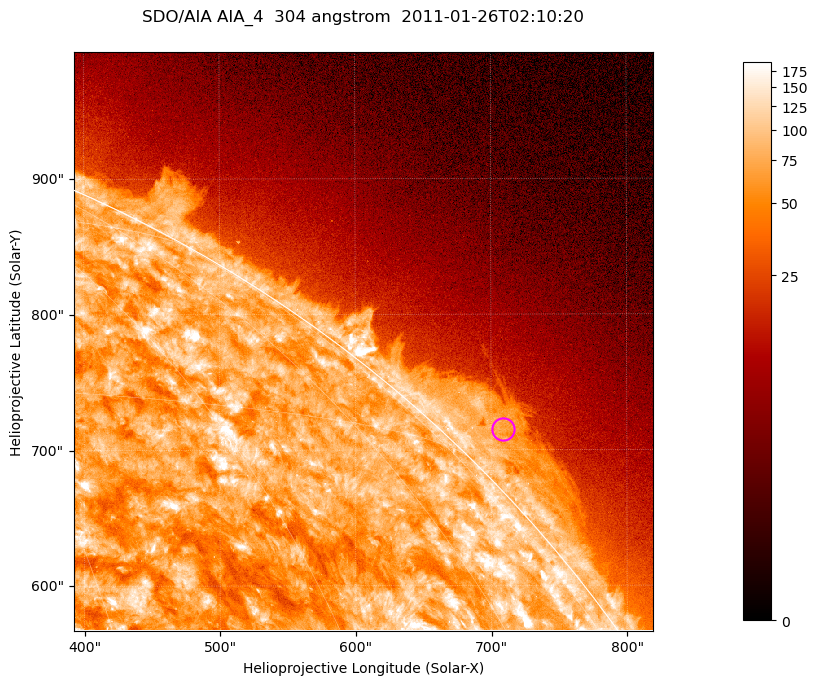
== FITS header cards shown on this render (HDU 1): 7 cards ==
TELESCOP= 'SDO/AIA '           / For AIA: SDO/AIA
INSTRUME= 'AIA_4   '           / For AIA: AIA_ATA1, AIA_ATA2, AIA_ATA3 or AIA_AT
WAVELNTH=                  304 / [angstrom] Wavelength
WAVEUNIT= 'angstrom'           / Wavelength unit: angstrom
DATE-OBS= '2011-01-26T02:10:20.124' / [ISO] Date when observation started; ISO 8
CTYPE1  = 'HPLN-TAN'           / CTYPE1; Typically HPLN
CTYPE2  = 'HPLT-TAN'           / CTYPE2; Typically HPLT

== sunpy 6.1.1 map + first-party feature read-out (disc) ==
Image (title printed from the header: SDO/AIA AIA_4  304 angstrom  2011-01-26T02:10:20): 711 x 711 px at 0.6 arcsec/px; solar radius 975 arcsec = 1624 px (partial field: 2.6% of the solar disc is inside the frame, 42% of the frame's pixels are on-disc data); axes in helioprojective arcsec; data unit not stated in the header (colour bar unlabelled)
Orientation: roll -0.132 deg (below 1 deg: not rotated)
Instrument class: DISC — disc imager (sunpy class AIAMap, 304 A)
Bright regions (active regions / flare kernels): reference = the on-disc median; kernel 7 px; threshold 5 sigma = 123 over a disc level ~74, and >= 1.15x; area >= 505 px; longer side >= 9 px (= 5.4 arcsec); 0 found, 0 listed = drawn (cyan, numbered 1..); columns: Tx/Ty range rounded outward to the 2 arcsec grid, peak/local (2 s.f.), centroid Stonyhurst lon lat
Off-limb structures (1.02-1.3 R_sun): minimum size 252 px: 3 found; the strongest spans PA ~310..320 deg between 1.02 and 1.06 R_sun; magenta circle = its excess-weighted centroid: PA ~315 deg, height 1.03 R_sun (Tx ~708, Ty ~716 arcsec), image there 2.7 x the reference